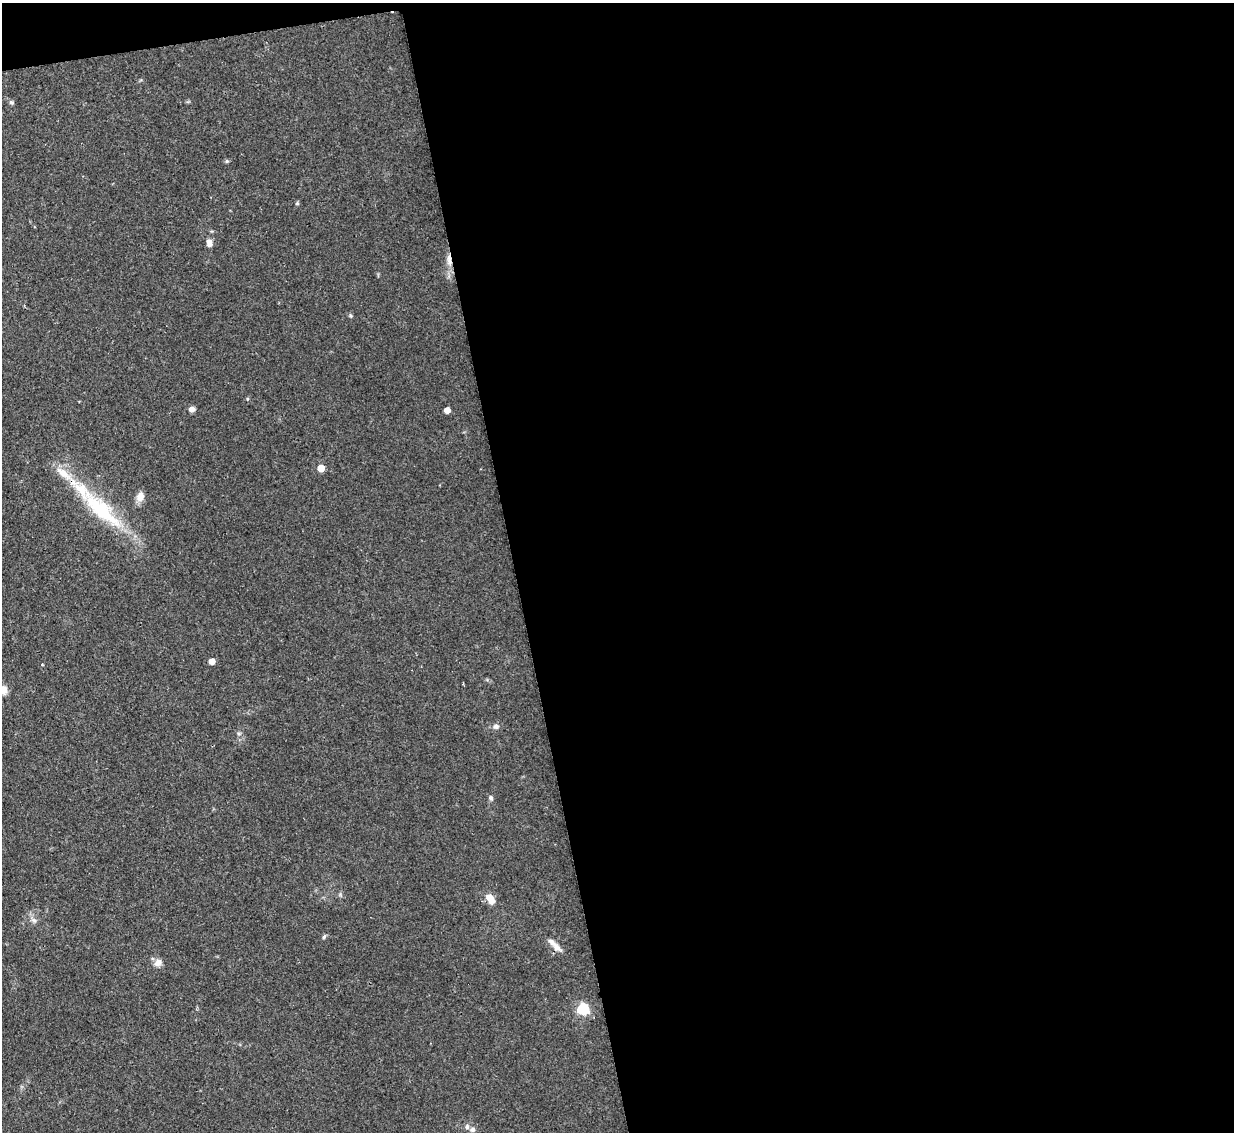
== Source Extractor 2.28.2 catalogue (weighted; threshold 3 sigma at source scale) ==
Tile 4 of 4 x 4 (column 4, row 1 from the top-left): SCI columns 3699-4930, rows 3643-4772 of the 4931 x 4910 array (HDU 1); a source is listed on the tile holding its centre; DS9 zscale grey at full resolution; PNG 1236 x 1134 px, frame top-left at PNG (2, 3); no overlay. Shown black and unused: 59% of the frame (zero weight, under 2 of 3 exposures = <1% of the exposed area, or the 3 px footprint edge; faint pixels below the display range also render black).
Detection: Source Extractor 2.28.2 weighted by HDU 2 'WHT'; one run over the whole footprint, this tile lists its part. Background 0.0828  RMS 0.0061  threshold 0.0275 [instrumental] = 3 sigma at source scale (4.5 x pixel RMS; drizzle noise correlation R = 1.50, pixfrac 1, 0.05/0.05 arcsec/px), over >= 5 px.
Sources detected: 25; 4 inside a brighter listed object's ellipse — not listed separately; the other 21 listed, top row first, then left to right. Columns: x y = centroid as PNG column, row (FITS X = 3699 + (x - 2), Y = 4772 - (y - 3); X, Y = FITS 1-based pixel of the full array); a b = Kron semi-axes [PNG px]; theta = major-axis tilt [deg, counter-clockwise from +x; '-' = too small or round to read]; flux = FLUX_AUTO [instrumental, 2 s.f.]
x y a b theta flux
11 102 7 5 -15 1.2
227 161 5 5 - 0.95
297 203 5 5 - 0.74
209 243 9 7 88 3
449 262 10 7 84 3.5
192 409 6 6 - 2.9
447 410 5 4 - 5.5
321 468 5 5 - 10
140 496 13 10 78 4.4
101 510 68 22 -43 51
212 661 5 5 - 6.6
4 690 10 7 85 5
496 726 7 6 - 2.2
491 798 7 5 -64 1.4
490 899 14 8 -60 7.1
34 920 7 6 - 1.9
324 937 6 4 58 0.97
557 947 14 7 -47 3.9
158 963 11 8 37 3.5
583 1009 6 5 - 71
473 1130 7 7 - 1.9
Overlapping masked pixels (flux is a lower limit): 1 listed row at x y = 449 262
Isophote crosses this tile's border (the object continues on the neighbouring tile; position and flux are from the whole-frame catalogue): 1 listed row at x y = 4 690